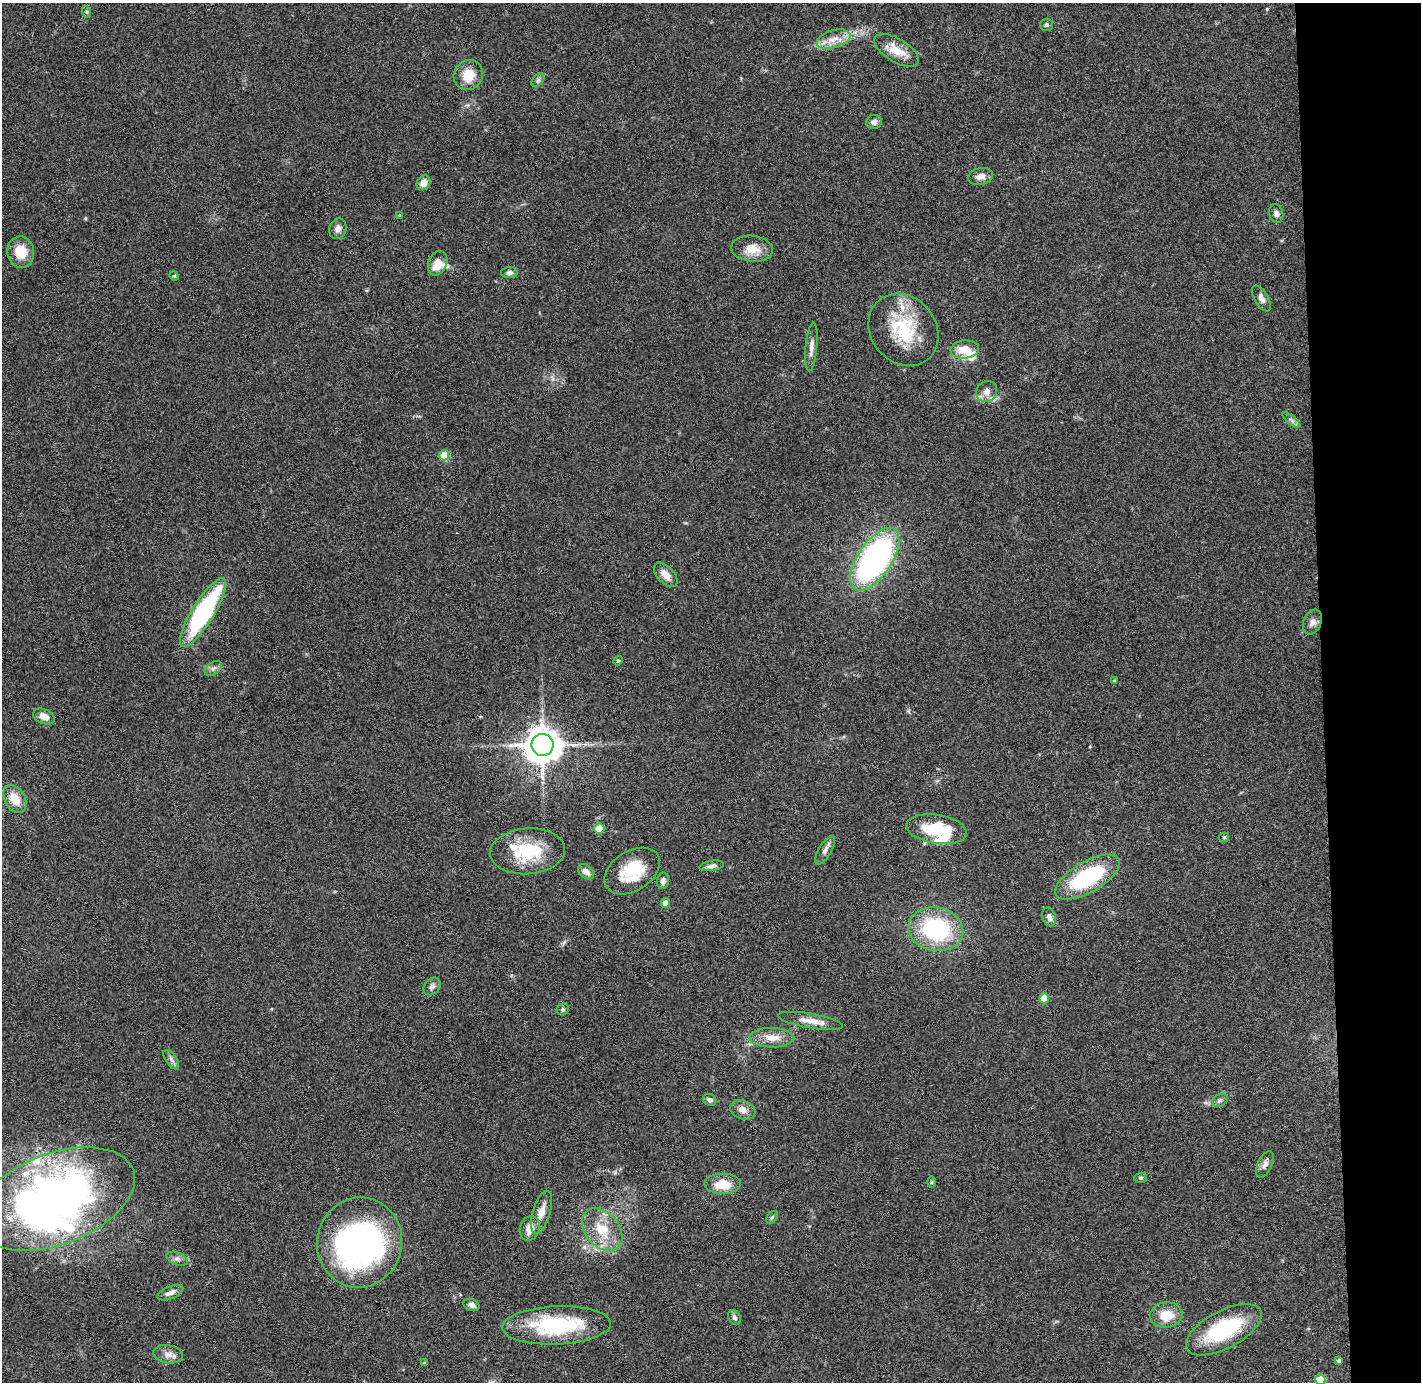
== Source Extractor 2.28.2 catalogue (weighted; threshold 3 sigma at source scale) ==
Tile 6 of 3 x 3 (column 3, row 2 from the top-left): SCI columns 2896-4314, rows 1457-2836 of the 4370 x 4295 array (HDU 1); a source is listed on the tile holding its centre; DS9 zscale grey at full resolution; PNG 1423 x 1384 px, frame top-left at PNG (2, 3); each listed source drawn as its Kron ellipse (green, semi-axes under 4 px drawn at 4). Shown black and unused: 7% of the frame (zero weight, under 3 of 4 exposures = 6% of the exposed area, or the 3 px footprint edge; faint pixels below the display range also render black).
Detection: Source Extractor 2.28.2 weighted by HDU 2 'WHT'; one run over the whole footprint, this tile lists its part. Background 0.0824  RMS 0.0056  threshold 0.0254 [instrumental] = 3 sigma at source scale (4.5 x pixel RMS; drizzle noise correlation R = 1.50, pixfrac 1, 0.05/0.05 arcsec/px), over >= 5 px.
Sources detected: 88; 3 inside a brighter object's white glare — neither listed nor drawn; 8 inside a brighter listed object's ellipse — not listed separately; the other 77 listed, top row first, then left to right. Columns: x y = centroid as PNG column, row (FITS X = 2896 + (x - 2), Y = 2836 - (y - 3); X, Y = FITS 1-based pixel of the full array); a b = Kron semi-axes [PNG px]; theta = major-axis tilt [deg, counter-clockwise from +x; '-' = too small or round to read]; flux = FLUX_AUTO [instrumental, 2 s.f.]
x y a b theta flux
87 12 6 4 -71 0.78
1047 25 6 6 - 1.1
834 39 17 8 16 6.9
896 50 25 11 -31 10
468 75 15 14 - 12
538 80 8 5 45 1.2
874 122 7 7 - 2.7
980 176 13 8 13 3.6
423 183 8 6 53 4.7
1276 214 9 7 -76 2.2
400 215 4 3 - 0.82
338 229 10 8 74 3.2
752 249 21 13 -6 9.4
21 252 15 13 -81 12
438 263 13 9 66 7.9
509 273 8 5 2 2
174 276 5 4 - 0.8
1261 298 14 7 -60 2.9
903 330 38 32 -51 37
811 347 24 6 85 3.9
965 349 14 9 4 9.9
987 391 11 10 - 4.3
1291 420 11 3 -40 1.4
444 455 5 5 - 16
875 559 36 17 56 170
666 575 15 8 -47 5.5
203 613 40 11 58 89
1312 622 13 9 67 3.2
618 661 5 4 - 0.65
213 668 9 6 38 1.9
1114 681 4 3 - 0.8
44 716 11 7 -23 5
542 745 11 11 - 1200
15 799 15 10 -60 9.5
599 828 5 5 - 17
936 829 31 14 -9 27
1224 837 5 4 - 0.67
825 850 16 6 60 2.8
527 851 37 23 4 31
711 866 12 5 10 2.3
632 871 30 20 33 23
586 872 9 6 -40 4
1087 877 36 15 30 55
663 881 8 6 80 2.4
665 903 5 4 - 5.1
1049 917 9 6 -73 2.6
936 929 28 21 -11 59
432 986 10 7 47 2.2
1044 998 5 5 - 8.9
563 1009 6 5 - 1.2
811 1021 33 7 -10 6.9
772 1038 22 9 -1 8.1
171 1060 11 5 -55 1.9
710 1100 7 5 -32 1.7
1220 1100 8 6 28 1.6
743 1110 13 9 -19 4.1
1265 1164 14 7 64 2.9
1141 1178 6 5 - 0.98
932 1182 6 4 89 0.67
723 1184 18 10 0 12
55 1199 83 45 21 330
541 1212 22 8 73 6.4
772 1217 7 4 53 1.1
530 1228 13 9 71 6.3
602 1230 24 17 -49 17
360 1242 45 42 77 160
177 1259 11 6 -20 2.3
170 1293 14 6 23 3.3
472 1305 8 6 -20 2.3
1166 1315 16 12 7 11
734 1317 8 6 -62 1.7
556 1325 54 19 2 54
1224 1330 41 19 28 47
168 1354 15 9 -9 4
1339 1360 3 3 - 1.1
424 1363 4 4 - 0.77
1320 1380 5 5 - 21
Overlapping masked pixels (flux is a lower limit): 1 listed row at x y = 903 330
Isophote crosses this tile's border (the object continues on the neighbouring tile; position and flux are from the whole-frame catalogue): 1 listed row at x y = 1320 1380